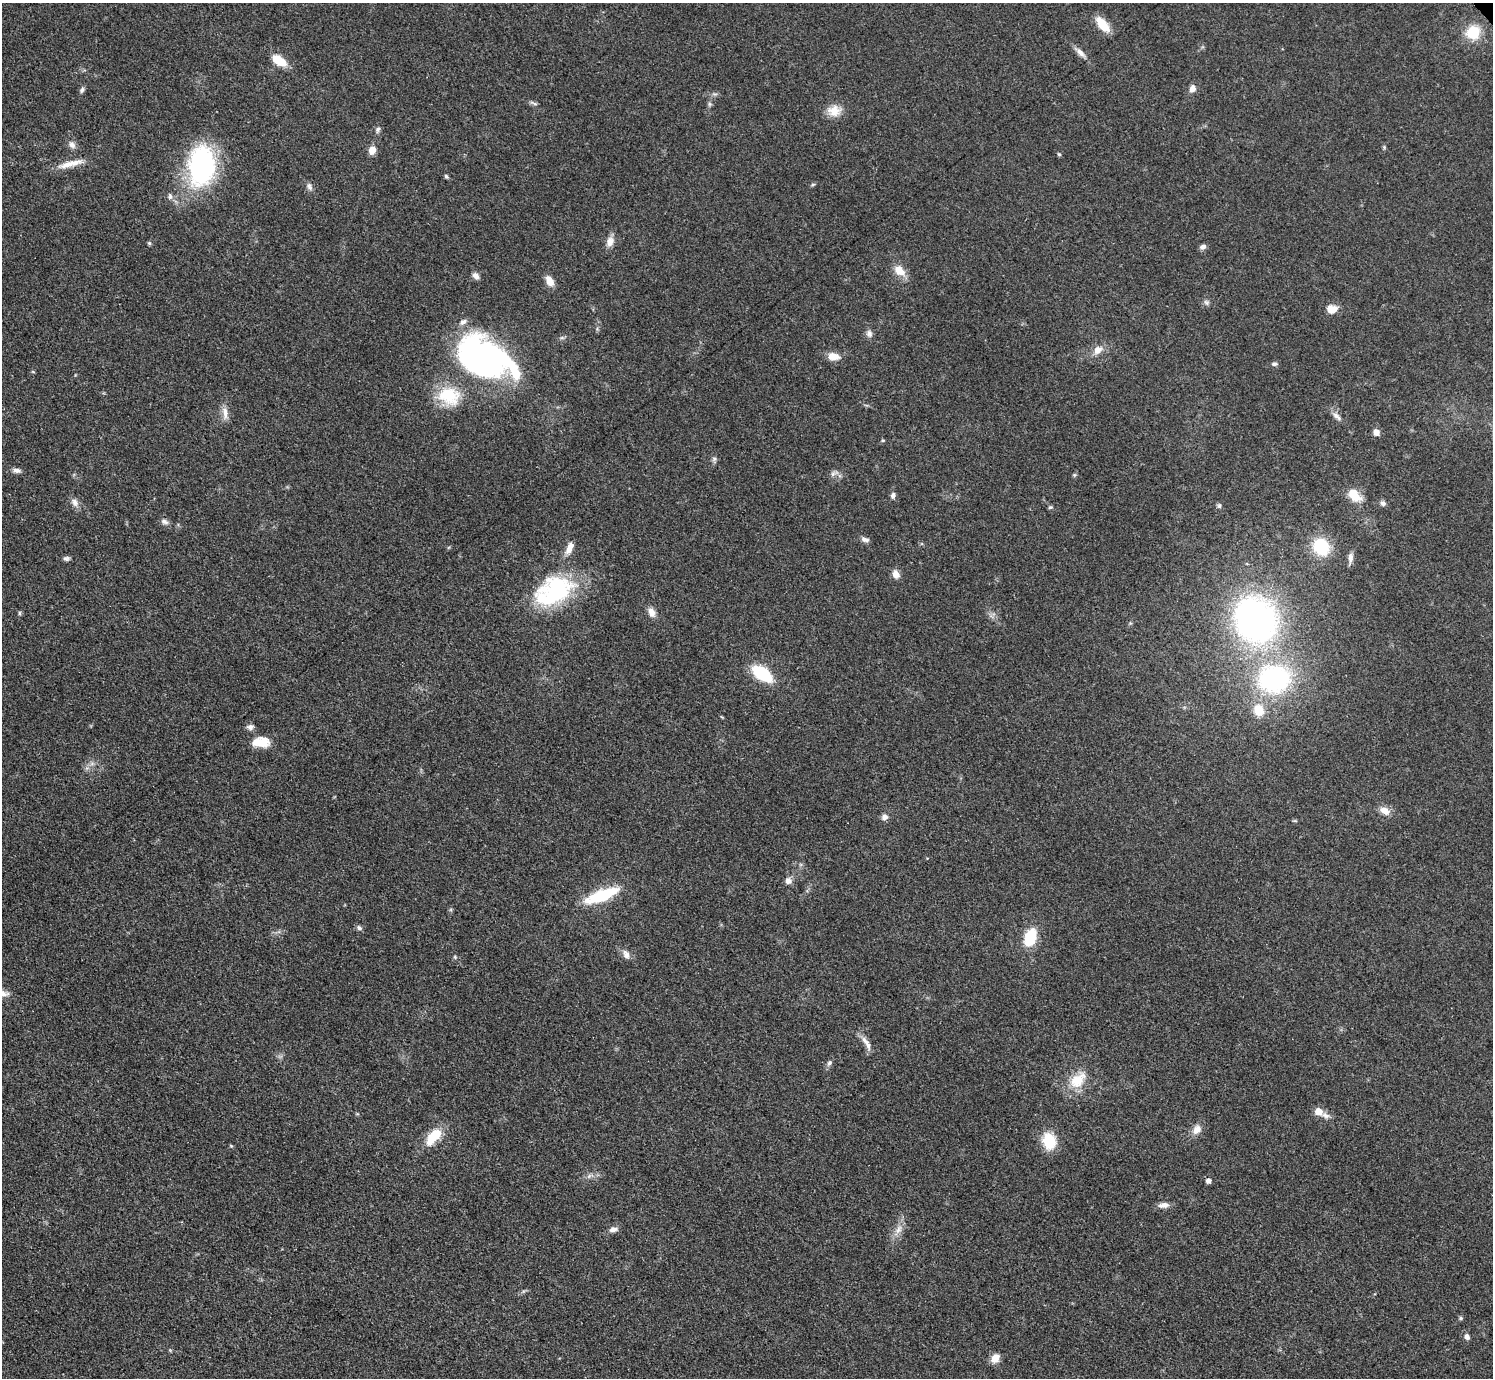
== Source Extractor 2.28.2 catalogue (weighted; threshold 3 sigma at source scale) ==
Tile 7 of 4 x 4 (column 3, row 2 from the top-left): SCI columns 2990-4480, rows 3063-4438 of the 5984 x 5981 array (HDU 1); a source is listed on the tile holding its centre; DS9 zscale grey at full resolution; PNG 1495 x 1380 px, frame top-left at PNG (2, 3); no overlay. Shown black and unused: <1% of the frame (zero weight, under 3 of 5 exposures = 1% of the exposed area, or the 3 px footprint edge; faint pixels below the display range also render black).
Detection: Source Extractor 2.28.2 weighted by HDU 2 'WHT'; one run over the whole footprint, this tile lists its part. Background 0.0959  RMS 0.0067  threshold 0.0301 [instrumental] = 3 sigma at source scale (4.5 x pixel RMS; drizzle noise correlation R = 1.50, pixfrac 1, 0.05/0.05 arcsec/px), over >= 5 px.
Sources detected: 97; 2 inside a brighter object's white glare — not listed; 3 inside a brighter listed object's ellipse — not listed separately; the other 92 listed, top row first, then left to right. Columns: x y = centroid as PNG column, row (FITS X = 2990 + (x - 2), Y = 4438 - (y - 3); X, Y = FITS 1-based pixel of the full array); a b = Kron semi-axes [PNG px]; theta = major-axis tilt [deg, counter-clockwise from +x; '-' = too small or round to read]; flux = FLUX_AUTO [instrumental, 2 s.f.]
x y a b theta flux
1103 24 19 9 -52 12
1473 32 12 11 - 22
1080 53 18 6 -43 4.1
279 60 15 8 -32 14
1192 88 8 6 71 4.2
82 90 8 5 63 1.7
534 103 11 3 -26 1.4
709 104 7 4 72 1.3
834 111 17 14 12 9
378 129 9 6 70 1.9
72 145 10 8 -58 3.1
1384 147 5 4 - 0.83
372 150 8 7 - 6.8
1059 154 5 4 - 0.92
71 164 36 7 14 9.3
202 166 40 25 86 110
446 176 6 4 -44 1.1
813 184 6 4 19 0.89
309 187 11 6 -67 2.3
170 196 9 6 -83 1.9
610 241 14 9 76 4.9
149 243 5 5 - 0.91
1203 247 8 5 20 2.6
899 271 17 10 -40 8.5
476 276 9 7 -44 2.9
550 281 11 7 -62 6.8
1206 302 8 6 -38 1.8
1332 309 12 9 3 7.5
869 333 10 8 -75 2.6
562 338 6 4 -18 1
1097 350 9 8 - 5.7
833 356 13 8 -7 7.6
484 359 60 40 -26 190
1274 364 7 5 -3 1.7
33 372 5 3 - 0.62
449 396 27 21 -16 29
225 413 20 7 -86 4.9
1337 416 16 6 -42 3.3
1376 432 7 6 - 4.5
883 440 5 3 - 0.69
714 459 7 5 -45 1.5
17 470 11 6 -5 2.6
833 474 8 6 46 2
1074 475 6 4 71 0.94
893 495 8 6 80 2
1354 495 17 11 -45 14
75 502 12 8 -64 3.5
1383 503 8 6 -45 2.1
1219 506 6 5 - 1.3
1050 507 6 4 21 0.98
165 522 10 6 -24 2.3
865 539 10 6 -18 2.5
1321 547 15 13 -64 34
569 548 17 7 68 5.9
66 558 9 6 5 1.7
1350 558 14 6 88 3.3
896 574 10 8 -70 4.7
554 591 49 31 28 72
652 612 12 8 -68 4.7
19 613 6 4 -90 0.89
1255 619 41 35 -56 240
762 674 16 9 -36 42
1274 679 29 24 2 110
1259 710 11 9 -68 14
250 727 10 7 0 2.4
262 743 18 14 -9 11
1385 811 13 8 -32 5.9
885 817 7 7 - 3.1
1295 821 6 3 -18 0.76
788 881 8 8 - 3.3
602 896 32 11 21 37
359 928 7 6 - 1.8
1030 937 17 10 70 25
626 954 12 8 -64 3.6
3 994 16 9 -4 5.4
865 1041 16 6 -46 4.4
829 1063 7 6 - 1.8
1078 1080 28 17 45 17
1318 1111 6 5 - 11
1326 1115 12 7 -25 3
1197 1130 13 10 51 5.5
435 1135 18 11 39 16
1049 1141 15 12 -76 23
231 1146 5 4 - 0.73
589 1176 8 5 45 1.8
1208 1181 5 4 - 3.2
1164 1205 15 7 5 3.7
613 1229 10 6 11 3.2
898 1229 14 7 62 5.2
1461 1318 6 4 16 1.1
1467 1337 7 6 - 2.7
995 1358 9 8 - 7.3
Isophote crosses this tile's border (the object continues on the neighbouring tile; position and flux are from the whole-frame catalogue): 1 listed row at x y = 3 994